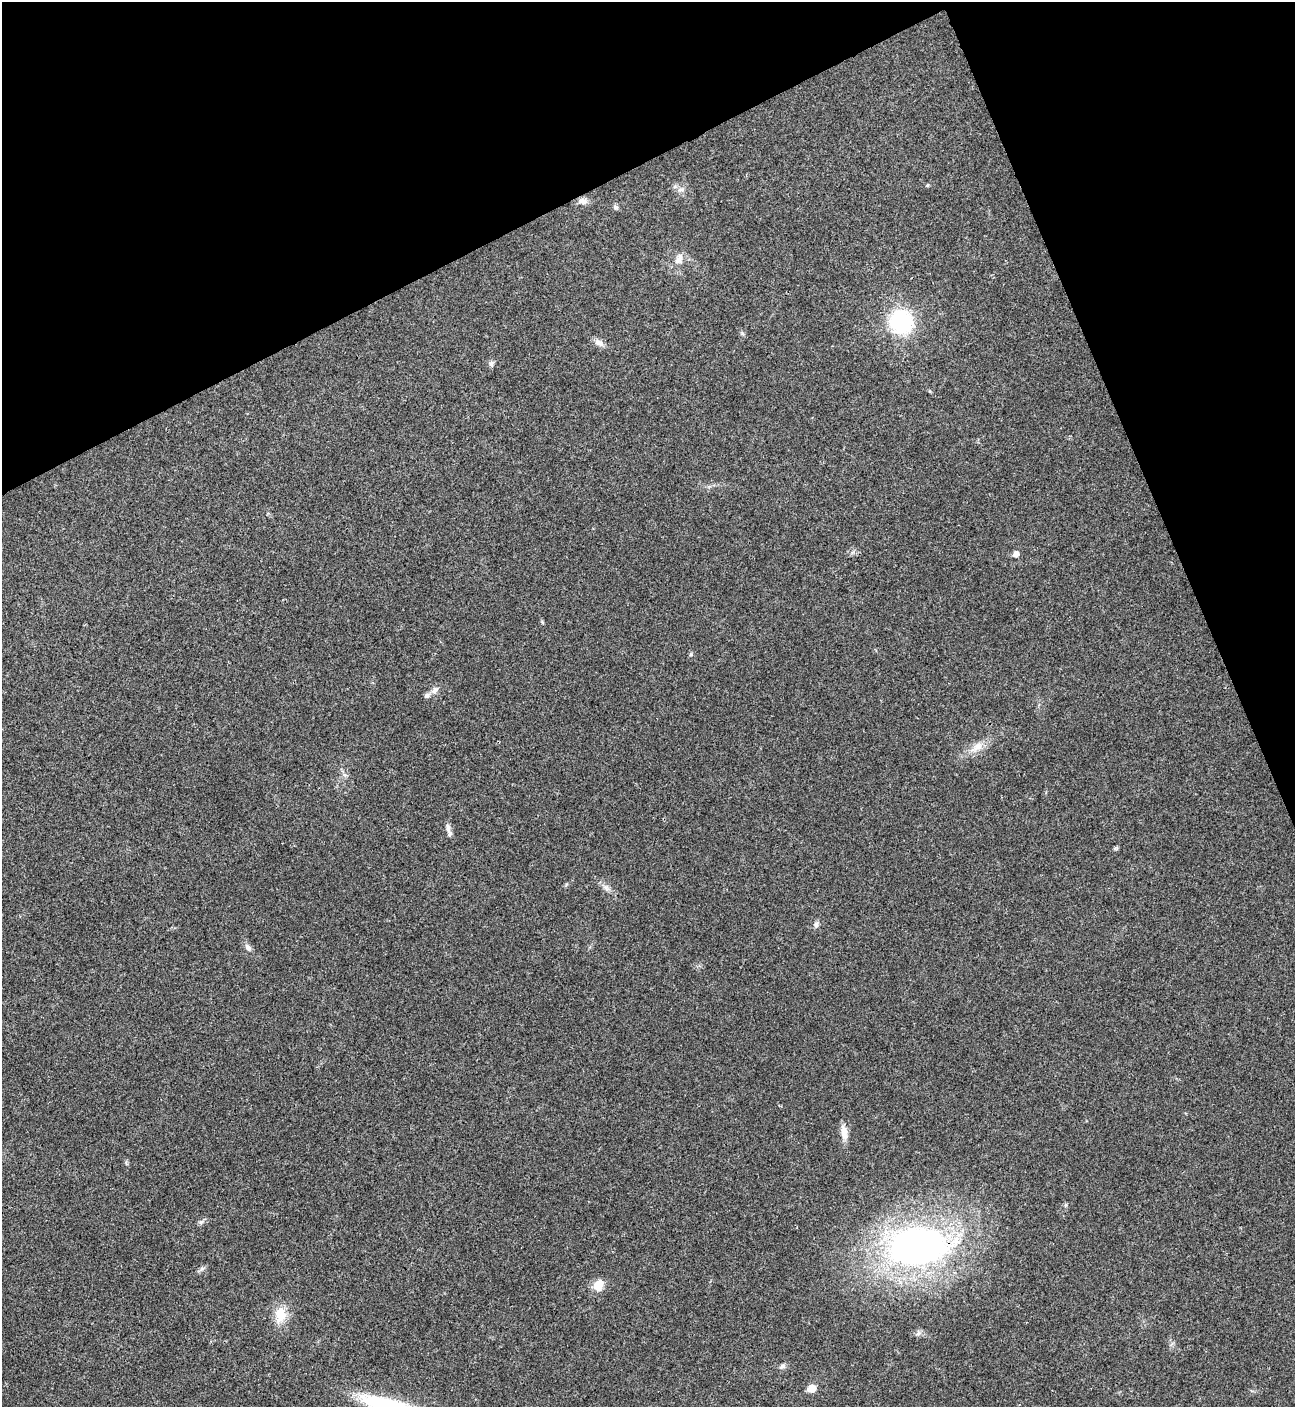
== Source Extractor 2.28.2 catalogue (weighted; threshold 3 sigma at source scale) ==
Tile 3 of 4 x 4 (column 3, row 1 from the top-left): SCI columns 2876-4168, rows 4223-5627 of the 5621 x 5633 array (HDU 1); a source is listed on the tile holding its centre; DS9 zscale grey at full resolution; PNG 1297 x 1409 px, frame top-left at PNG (2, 2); no overlay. Shown black and unused: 21% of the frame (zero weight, under 3 of 4 exposures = <1% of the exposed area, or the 3 px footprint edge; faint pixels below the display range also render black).
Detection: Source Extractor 2.28.2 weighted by HDU 2 'WHT'; one run over the whole footprint, this tile lists its part. Background 0.0209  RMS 0.0041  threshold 0.0185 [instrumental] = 3 sigma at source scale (4.5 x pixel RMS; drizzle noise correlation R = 1.50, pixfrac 1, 0.05/0.05 arcsec/px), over >= 5 px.
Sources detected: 26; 2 inside a brighter listed object's ellipse — not listed separately; the other 24 listed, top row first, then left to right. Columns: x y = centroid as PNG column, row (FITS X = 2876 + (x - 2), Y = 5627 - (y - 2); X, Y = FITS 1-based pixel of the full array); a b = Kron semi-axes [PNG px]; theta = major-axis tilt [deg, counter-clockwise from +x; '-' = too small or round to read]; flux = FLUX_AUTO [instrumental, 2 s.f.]
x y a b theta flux
928 185 6 3 70 0.41
681 190 9 4 8 1.1
583 201 12 7 1 2.1
616 207 7 6 - 0.98
679 259 18 9 61 3.3
901 321 18 17 - 43
599 343 14 7 -32 2.1
491 363 8 7 - 1.1
1016 554 5 5 - 2.4
691 654 5 4 - 0.5
435 690 11 7 55 2
977 747 15 9 25 3.9
448 827 13 6 -78 1.6
816 924 8 6 -81 1.2
248 947 10 7 -42 1.5
844 1133 19 9 -85 3.5
201 1222 6 5 - 0.75
917 1246 59 36 4 160
202 1269 7 6 - 1
598 1285 14 11 64 4.9
280 1315 23 15 84 7.4
918 1334 7 4 20 0.88
783 1366 8 6 2 1.1
812 1388 6 5 - 7.8
Overlapping masked pixels (flux is a lower limit): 1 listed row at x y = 917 1246
Unlisted compact peaks at least as high as the median listed source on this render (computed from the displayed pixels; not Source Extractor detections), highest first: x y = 606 887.